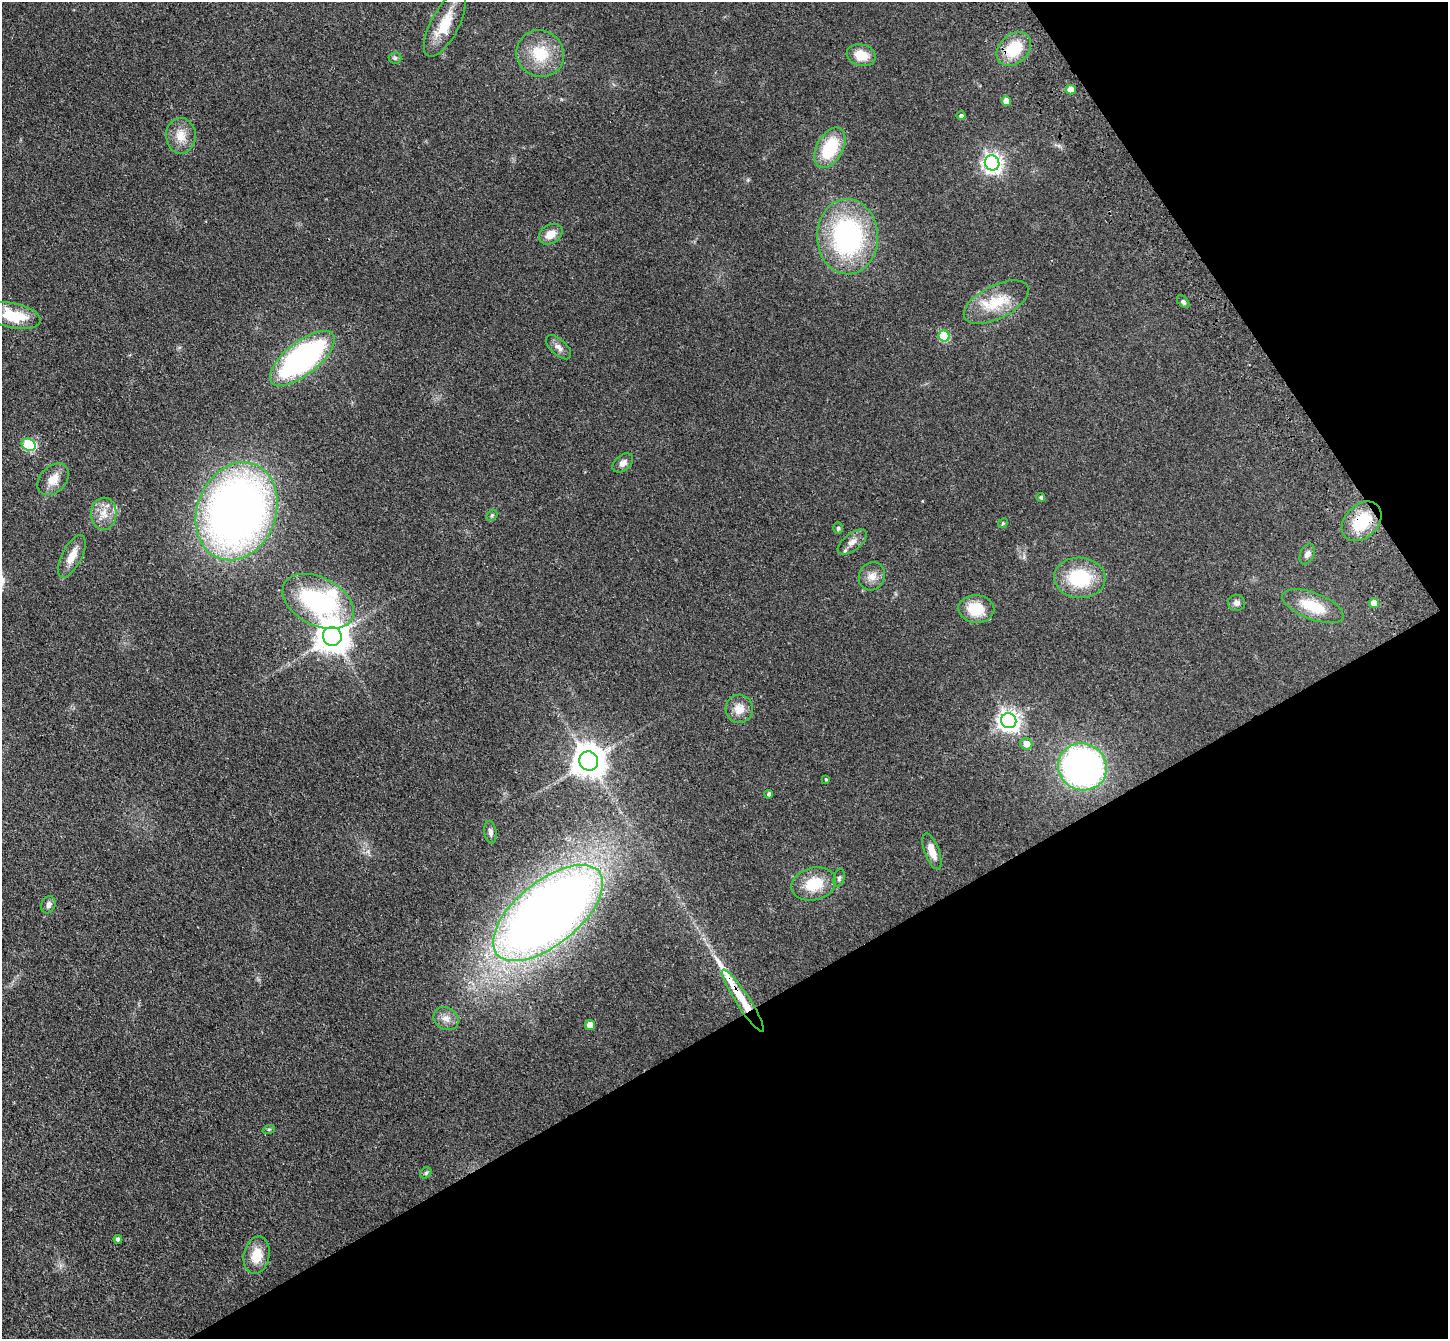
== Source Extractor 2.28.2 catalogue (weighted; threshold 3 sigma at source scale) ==
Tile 12 of 4 x 4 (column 4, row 3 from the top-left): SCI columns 4439-5884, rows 1558-2894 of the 5985 x 5924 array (HDU 1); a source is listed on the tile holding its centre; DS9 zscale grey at full resolution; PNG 1450 x 1341 px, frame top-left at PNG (2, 2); each listed source drawn as its Kron ellipse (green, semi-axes under 4 px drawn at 4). Shown black and unused: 31% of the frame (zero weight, under 3 of 4 exposures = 6% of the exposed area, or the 3 px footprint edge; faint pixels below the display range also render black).
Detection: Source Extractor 2.28.2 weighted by HDU 2 'WHT'; one run over the whole footprint, this tile lists its part. Background 0.14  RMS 0.0076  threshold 0.0344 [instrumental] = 3 sigma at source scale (4.5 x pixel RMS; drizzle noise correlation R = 1.50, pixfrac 1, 0.05/0.05 arcsec/px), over >= 5 px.
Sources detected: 61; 1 long thin detection or spike segment (spike, bleed or trail) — neither listed nor drawn; the other 60 listed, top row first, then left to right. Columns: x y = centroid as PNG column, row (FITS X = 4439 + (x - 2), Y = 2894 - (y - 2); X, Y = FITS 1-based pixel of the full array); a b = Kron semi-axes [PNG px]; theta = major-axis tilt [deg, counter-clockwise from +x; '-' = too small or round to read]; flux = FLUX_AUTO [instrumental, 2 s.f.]
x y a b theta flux
445 24 36 14 62 22
1014 49 19 14 43 26
540 54 24 23 - 26
861 55 15 10 -15 13
395 58 6 6 - 1.3
1071 89 5 5 - 7.4
1006 101 5 4 - 8
961 116 5 4 - 1.9
181 136 18 15 -89 11
830 148 22 13 61 37
992 163 7 7 - 380
551 234 12 9 32 8.8
847 237 38 30 -88 120
996 302 35 16 27 25
1183 302 7 5 -45 1.6
13 316 28 12 -12 28
944 336 5 5 - 43
558 347 16 7 -43 4.2
302 358 39 16 38 160
29 445 7 6 - 50
623 463 11 7 40 3.8
53 479 18 13 45 10
1041 497 4 4 - 1.5
237 511 50 39 69 490
104 514 16 13 87 10
492 515 6 4 45 1.2
1362 521 23 16 45 30
1003 523 5 4 - 0.93
838 528 5 4 - 1.3
852 542 17 8 37 5.8
1307 554 11 7 67 3.2
72 556 23 10 63 10
872 576 14 13 - 7
1080 578 26 20 -3 41
318 601 38 24 -27 110
1236 603 8 8 - 3.2
1374 603 5 5 - 9.4
1313 606 32 13 -21 24
976 609 18 14 -3 20
332 636 9 9 - 1400
739 709 14 13 - 8.8
1009 721 8 7 - 460
1026 744 6 6 - 6.9
589 761 10 9 - 1300
1082 767 24 23 - 270
826 779 4 3 - 0.79
769 794 4 3 - 1.7
490 832 11 6 -81 3.1
932 851 19 7 -69 9
839 878 9 5 75 1.7
814 884 22 16 15 23
48 905 9 7 65 3.3
548 913 66 32 39 990
743 1001 37 7 -57 21
446 1018 13 11 -29 5.7
590 1025 5 5 - 9.6
269 1129 6 4 18 1
426 1173 6 5 - 1.2
118 1239 4 4 - 2.1
257 1255 19 13 78 15
Overlapping masked pixels (flux is a lower limit): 2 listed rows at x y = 1362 521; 743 1001